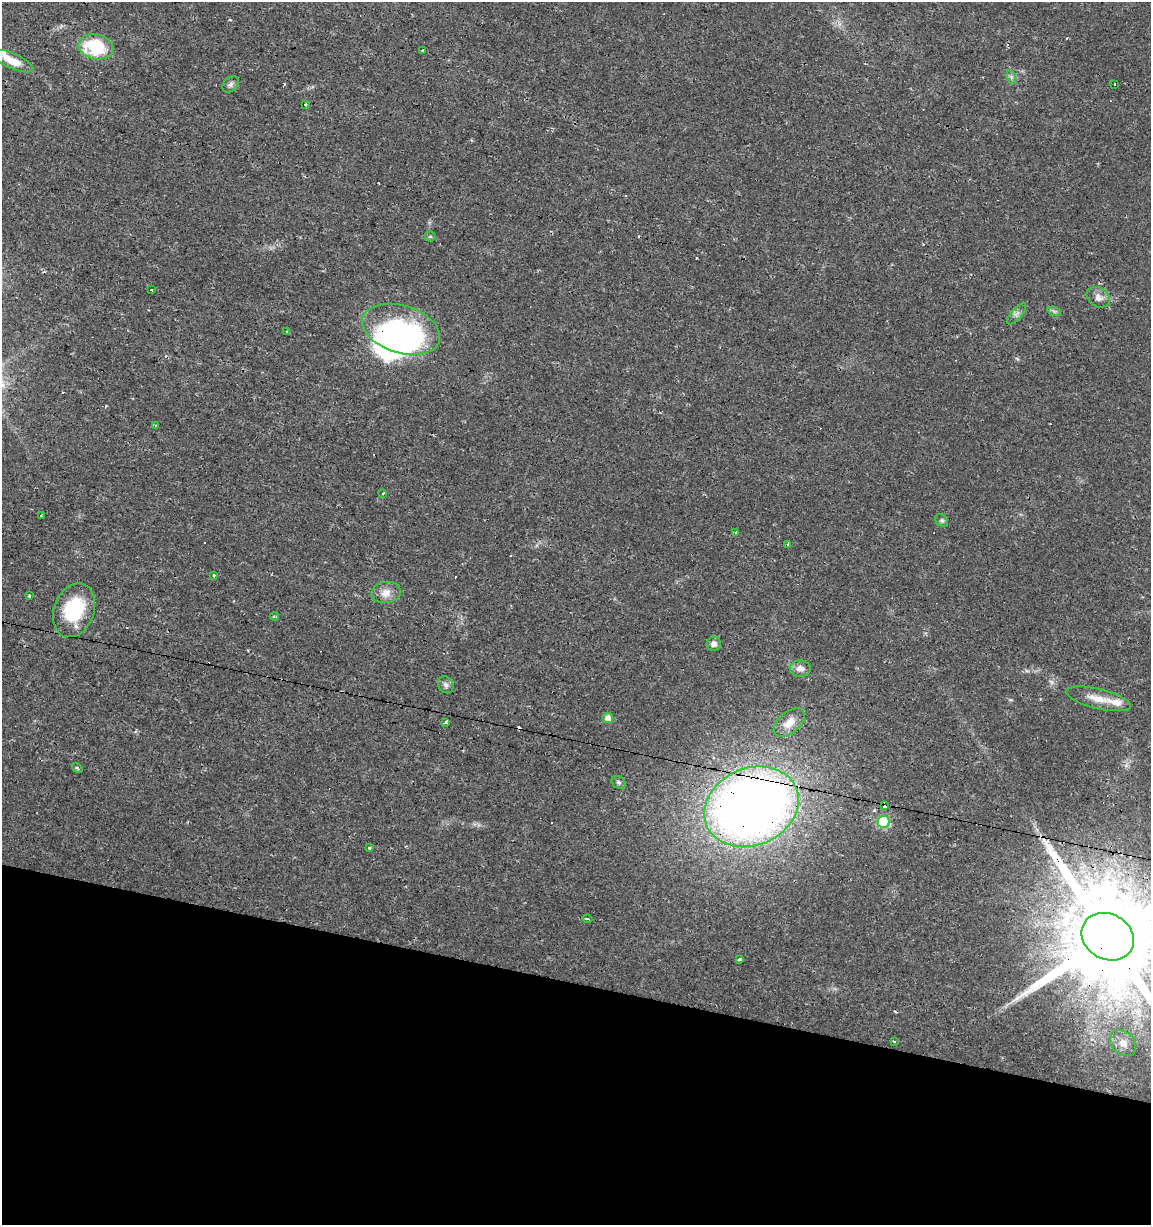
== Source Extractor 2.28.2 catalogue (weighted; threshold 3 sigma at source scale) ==
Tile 15 of 4 x 4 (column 3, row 4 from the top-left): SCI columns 2584-3732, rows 1-1223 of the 5106 x 4899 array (HDU 1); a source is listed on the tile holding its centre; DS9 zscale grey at full resolution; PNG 1153 x 1227 px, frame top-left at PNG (2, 2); each listed source drawn as its Kron ellipse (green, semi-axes under 4 px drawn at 4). Shown black and unused: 20% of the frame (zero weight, under 2 of 3 exposures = <1% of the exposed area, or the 3 px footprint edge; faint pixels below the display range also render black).
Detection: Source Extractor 2.28.2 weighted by HDU 2 'WHT'; one run over the whole footprint, this tile lists its part. Background 0.0131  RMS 0.0028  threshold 0.0127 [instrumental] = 3 sigma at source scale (4.5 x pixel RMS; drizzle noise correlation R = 1.50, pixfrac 1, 0.0396/0.0396 arcsec/px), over >= 5 px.
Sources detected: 64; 4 inside a brighter object's white glare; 15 cosmic-ray / hot-pixel residue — neither listed nor drawn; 2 inside a brighter listed object's ellipse — not listed separately; the other 43 listed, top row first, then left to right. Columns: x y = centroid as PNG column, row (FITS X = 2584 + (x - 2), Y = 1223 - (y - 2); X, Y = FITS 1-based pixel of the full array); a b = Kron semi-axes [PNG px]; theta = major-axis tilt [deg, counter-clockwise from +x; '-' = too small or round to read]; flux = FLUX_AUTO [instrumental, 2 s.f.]
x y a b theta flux
96 47 17 12 -12 17
423 51 3 3 - 1.7
13 61 21 7 -24 4.5
1011 77 7 4 -72 0.64
230 84 9 7 44 0.96
1115 84 3 2 - 0.38
306 105 3 3 - 1.8
430 236 5 5 - 0.47
152 290 3 2 - 0.29
1098 297 12 9 -31 1.9
1054 311 7 4 -19 0.58
1016 314 13 5 48 1.1
401 329 40 24 -17 28
286 331 4 4 - 0.26
155 425 2 2 - 0.27
383 493 3 3 - 4
41 516 4 3 - 1.5
942 520 7 5 -44 0.58
736 532 3 3 - 1.1
788 544 4 3 - 0.62
214 575 3 3 - 1.1
386 592 15 10 8 2.6
29 596 3 3 - 0.52
74 610 28 20 70 17
274 616 4 3 - 0.79
714 644 7 7 - 1.4
800 668 11 8 -5 1.9
446 685 9 7 -55 0.89
1098 699 33 10 -13 4.6
608 718 5 5 - 1.7
446 723 3 3 - 4.4
789 723 18 10 40 3.6
77 768 6 4 -30 0.37
618 782 7 6 - 0.64
885 805 4 4 - 2.6
751 807 49 38 23 300
883 822 6 6 - 22
369 848 3 3 - 1.4
587 919 5 3 - 3.4
1108 937 27 22 -29 9000
739 960 3 3 - 2.4
895 1042 3 2 - 0.37
1123 1043 15 11 -44 3.3
Overlapping masked pixels (flux is a lower limit): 4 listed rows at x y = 401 329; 885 805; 751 807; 1108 937
Isophote crosses this tile's border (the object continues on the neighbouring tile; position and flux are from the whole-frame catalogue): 1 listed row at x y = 1108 937